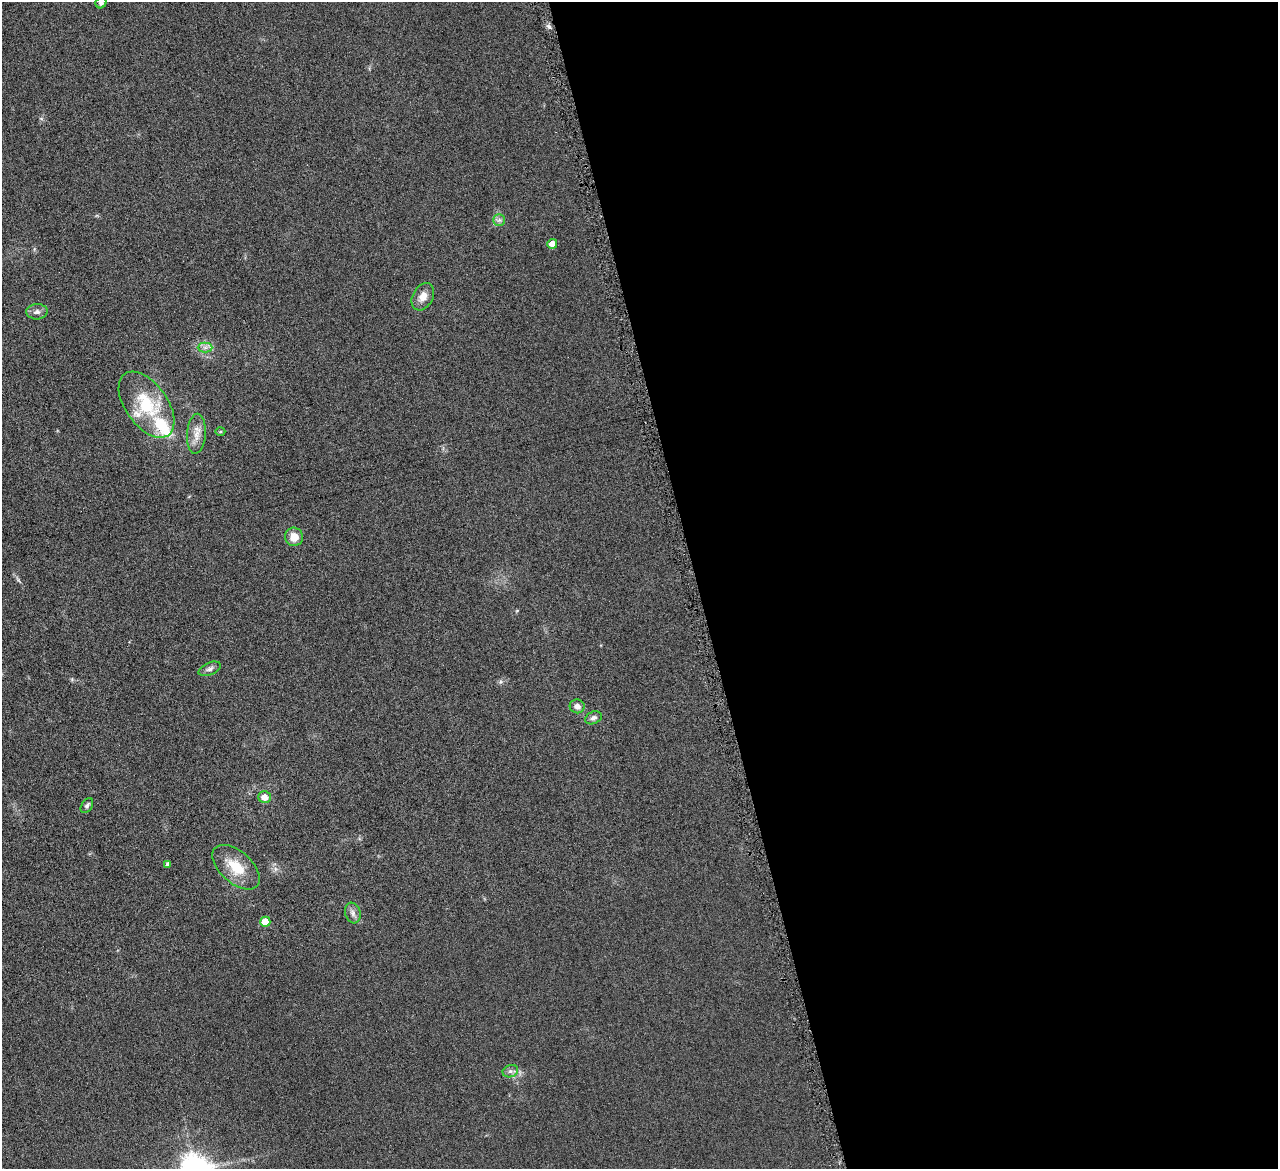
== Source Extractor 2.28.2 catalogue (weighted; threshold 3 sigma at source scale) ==
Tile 8 of 4 x 4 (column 4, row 2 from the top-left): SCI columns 3834-5109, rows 2608-3774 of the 5114 x 5096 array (HDU 1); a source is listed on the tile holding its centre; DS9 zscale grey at full resolution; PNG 1280 x 1171 px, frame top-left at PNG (2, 2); each listed source drawn as its Kron ellipse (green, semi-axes under 4 px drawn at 4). Shown black and unused: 45% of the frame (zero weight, under 4 of 8 exposures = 1% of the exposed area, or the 3 px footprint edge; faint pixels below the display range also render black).
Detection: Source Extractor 2.28.2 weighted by HDU 2 'WHT'; one run over the whole footprint, this tile lists its part. Background 0.0891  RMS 0.0087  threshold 0.0355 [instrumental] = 3 sigma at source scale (4.09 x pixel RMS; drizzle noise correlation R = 1.36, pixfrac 0.8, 0.05/0.05 arcsec/px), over >= 5 px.
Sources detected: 22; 2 inside a brighter listed object's ellipse — not listed separately; the other 20 listed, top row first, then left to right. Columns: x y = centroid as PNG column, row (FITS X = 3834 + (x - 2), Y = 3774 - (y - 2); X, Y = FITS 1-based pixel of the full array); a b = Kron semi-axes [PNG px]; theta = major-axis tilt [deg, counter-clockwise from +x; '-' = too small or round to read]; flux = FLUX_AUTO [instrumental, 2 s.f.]
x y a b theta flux
101 3 6 5 - 2
499 220 6 6 - 2
552 244 5 5 - 6.1
423 297 14 10 62 7.4
37 312 10 7 3 3.6
205 347 7 5 0 2.8
146 405 38 21 -54 42
220 432 5 3 - 0.82
196 434 20 9 86 8.2
294 537 9 9 - 9
210 669 12 6 23 2.5
577 706 7 7 - 4.1
593 718 9 6 22 2.7
264 797 6 6 - 7.9
87 806 8 5 58 2
168 864 4 3 - 2.4
236 867 28 16 -42 21
353 913 10 7 -72 3.4
265 922 5 5 - 13
510 1071 8 6 19 2.5
Isophote crosses this tile's border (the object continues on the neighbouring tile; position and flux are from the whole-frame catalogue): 1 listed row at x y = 101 3